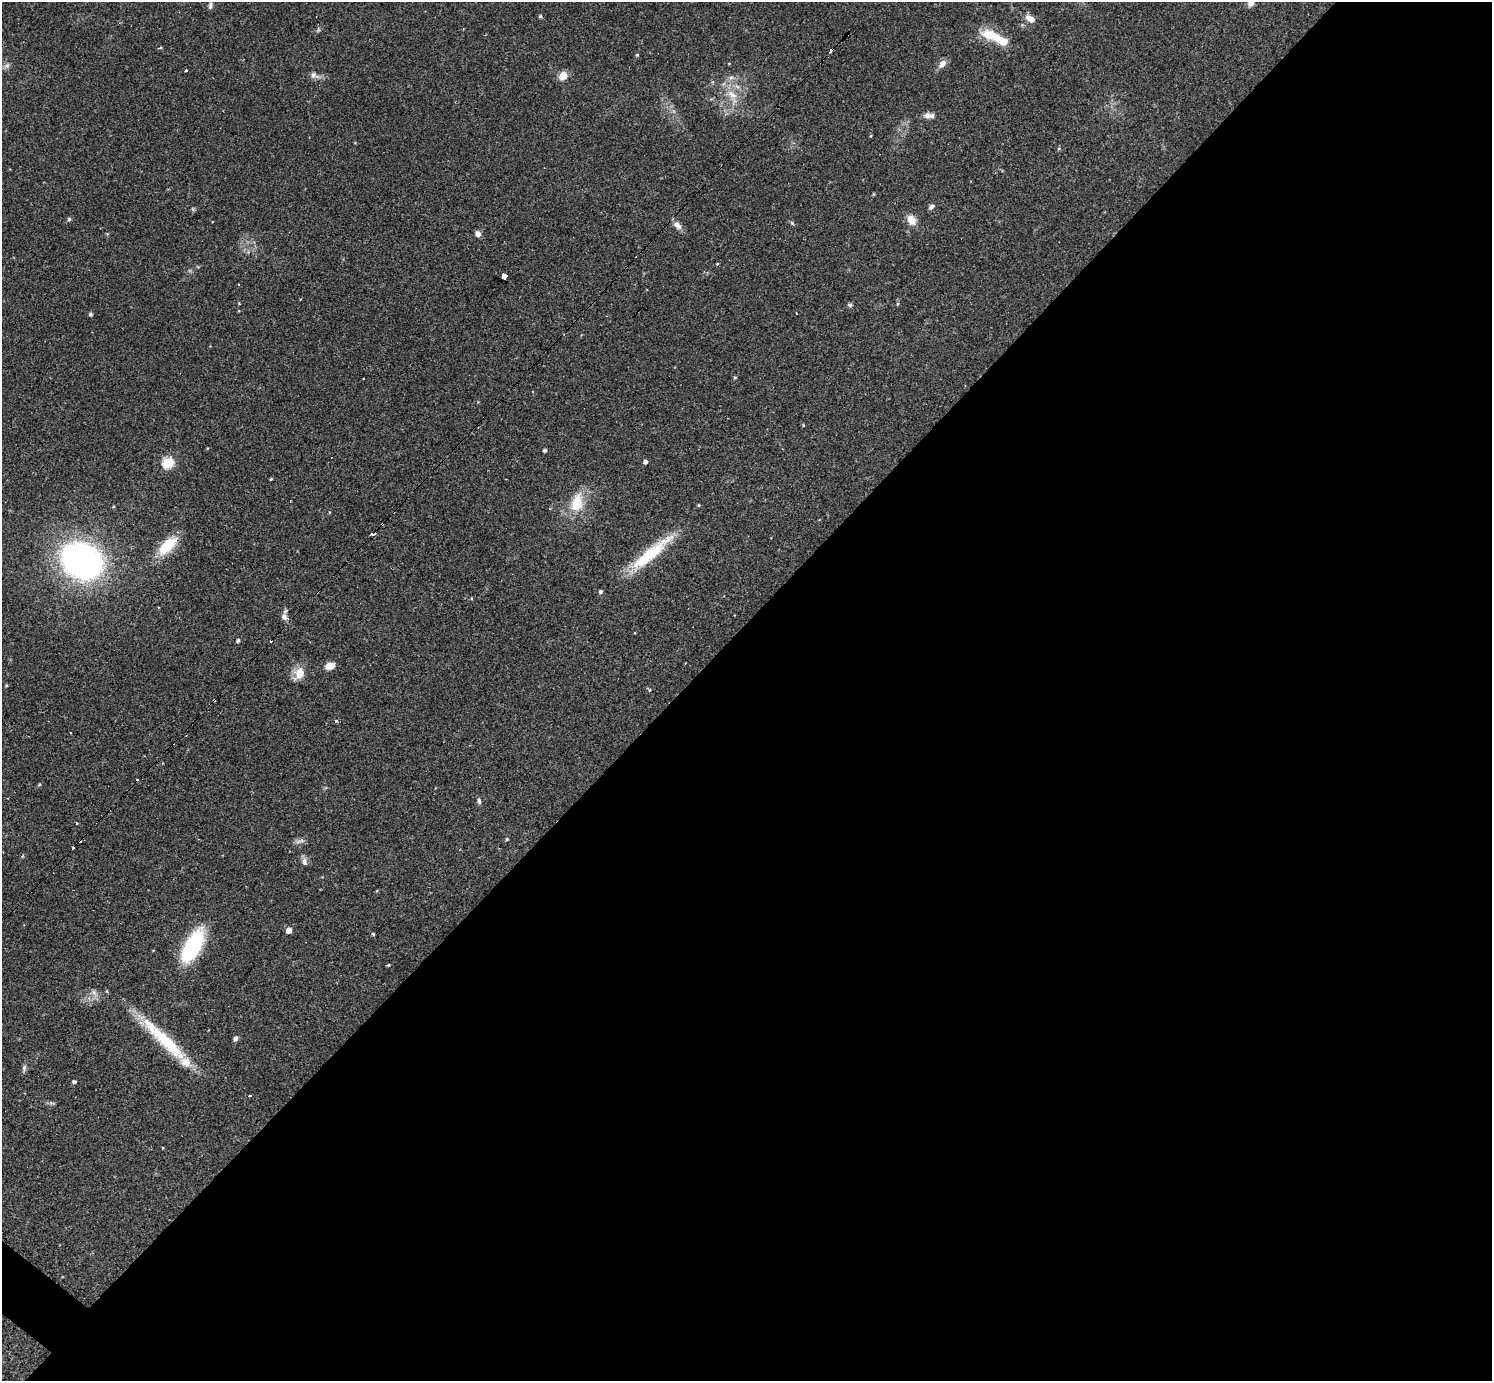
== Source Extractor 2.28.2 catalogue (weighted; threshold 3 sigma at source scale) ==
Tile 12 of 4 x 4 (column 4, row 3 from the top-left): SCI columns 4475-5964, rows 1675-3053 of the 5978 x 5982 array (HDU 1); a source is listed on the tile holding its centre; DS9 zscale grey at full resolution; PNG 1494 x 1383 px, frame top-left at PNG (2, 2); no overlay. Shown black and unused: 55% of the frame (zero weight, under 2 of 3 exposures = <1% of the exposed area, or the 3 px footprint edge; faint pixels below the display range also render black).
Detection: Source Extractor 2.28.2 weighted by HDU 2 'WHT'; one run over the whole footprint, this tile lists its part. Background 0.061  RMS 0.0054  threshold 0.0243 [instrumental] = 3 sigma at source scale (4.5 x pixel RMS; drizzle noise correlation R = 1.50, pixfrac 1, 0.05/0.05 arcsec/px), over >= 5 px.
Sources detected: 80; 8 cosmic-ray / hot-pixel residue — not listed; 4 inside a brighter listed object's ellipse — not listed separately; the other 68 listed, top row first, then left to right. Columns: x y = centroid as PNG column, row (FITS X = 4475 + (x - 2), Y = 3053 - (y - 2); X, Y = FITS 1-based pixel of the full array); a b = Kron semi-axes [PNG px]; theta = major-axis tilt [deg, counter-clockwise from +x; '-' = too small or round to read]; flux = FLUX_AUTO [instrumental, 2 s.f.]
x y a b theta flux
1251 3 8 7 - 3
210 5 19 6 86 2.9
540 16 4 4 - 0.87
1030 18 12 7 -28 4.3
1000 40 24 10 -30 13
160 47 4 3 - 0.81
637 55 4 4 - 0.62
729 63 4 3 - 0.39
942 64 11 7 48 3.4
7 65 9 6 41 1.8
186 70 3 3 - 0.89
314 75 11 8 -22 2.4
563 76 5 5 - 20
731 78 7 6 - 1.7
732 95 17 9 -35 6.5
927 116 11 7 -2 2.9
1059 148 5 4 - 0.68
931 207 8 5 46 1.5
69 219 5 4 - 0.98
911 220 11 8 -58 6
792 223 7 4 -45 0.77
677 225 12 7 -44 3.1
478 234 6 5 - 2.8
717 264 4 2 - 0.39
504 276 4 3 - 130
238 284 3 2 - 0.53
239 304 3 2 - 0.7
898 304 5 4 - 0.63
850 305 7 5 -15 0.98
91 314 4 4 - 1.2
735 378 5 3 - 0.51
803 425 4 3 - 0.48
545 450 4 3 - 1.2
331 457 3 2 - 0.74
168 462 6 5 - 49
645 462 4 4 - 1.6
271 479 4 3 - 0.58
577 503 29 16 76 14
382 524 3 3 - 0.83
373 534 4 3 - 4.5
167 545 28 12 45 16
651 554 66 13 40 27
82 561 35 29 -25 180
284 617 10 7 -60 2.5
238 640 4 4 - 1.2
330 666 9 6 17 6.1
299 673 15 11 61 7.4
6 685 4 4 - 0.54
649 690 5 3 - 0.61
214 700 4 3 - 2.8
336 721 4 3 - 0.91
137 780 3 3 - 0.53
39 784 5 4 - 0.63
479 801 8 5 -80 1.3
77 823 3 3 - 2.1
507 839 4 4 - 0.65
300 841 14 4 18 1.8
304 861 10 7 -88 2.2
289 930 5 4 - 5
373 934 4 4 - 0.66
193 946 32 14 61 50
388 965 4 3 - 0.59
94 992 9 6 -63 2.2
235 1039 5 4 - 2
164 1040 76 13 -44 33
24 1068 11 5 82 1.5
74 1082 4 4 - 1.2
250 1095 3 3 - 1.1
Overlapping masked pixels (flux is a lower limit): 4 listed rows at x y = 382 524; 373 534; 167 545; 214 700
Isophote crosses this tile's border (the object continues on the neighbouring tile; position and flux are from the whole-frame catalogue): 2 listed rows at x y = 1251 3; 210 5